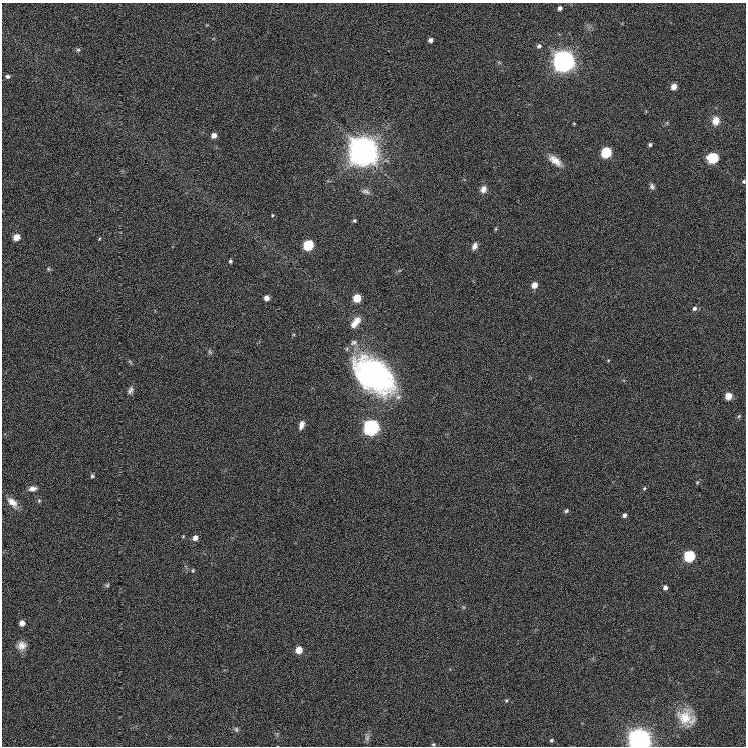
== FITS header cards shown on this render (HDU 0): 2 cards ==
NAXIS1  =                  744
NAXIS2  =                  744

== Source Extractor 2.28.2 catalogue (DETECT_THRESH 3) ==
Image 744 x 744 px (HDU 0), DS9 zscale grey, 1 PNG px = 1 image px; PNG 748 x 748 px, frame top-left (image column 1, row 744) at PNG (2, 3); no overlay
Background -0.00133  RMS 0.016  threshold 0.049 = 3 sigma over >= 5 px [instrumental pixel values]
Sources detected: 67; all 67 listed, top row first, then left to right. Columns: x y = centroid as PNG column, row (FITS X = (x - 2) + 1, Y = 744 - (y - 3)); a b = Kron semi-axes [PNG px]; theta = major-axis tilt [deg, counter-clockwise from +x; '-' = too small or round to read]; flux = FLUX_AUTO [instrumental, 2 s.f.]
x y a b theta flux
560 8 4 4 - 3.3
431 40 5 5 - 4.7
539 46 5 5 - 2.3
78 50 6 6 - 2
564 61 7 7 - 1900
7 76 4 3 - 2.2
674 86 5 5 - 9.8
715 121 11 9 86 11
574 124 4 3 - 0.82
214 135 6 5 - 6.6
650 145 5 5 - 2.3
363 150 10 9 - 3100
606 152 6 6 - 92
713 158 6 6 - 90
555 161 19 8 -38 11
744 181 5 4 - 1.9
652 186 8 6 -62 3.3
483 189 9 7 59 6.8
365 191 11 6 -20 3.6
272 215 5 3 - 0.99
354 221 4 3 - 1.5
496 229 6 4 89 1.3
16 237 7 6 - 8.1
99 239 5 3 - 0.91
308 245 6 6 - 78
474 246 9 6 64 5
230 261 5 4 - 2.1
48 269 5 5 - 1.6
534 285 6 6 - 9.6
266 298 5 5 - 6.9
357 298 5 5 - 27
694 308 7 5 34 3.4
357 320 11 9 73 8.4
353 324 10 9 - 6.3
354 343 11 8 14 5
210 352 9 4 -54 2.1
130 362 8 3 -45 1.5
374 375 47 29 -40 260
130 390 10 6 64 3.9
728 396 5 5 - 17
739 416 6 4 45 1.6
301 425 11 6 72 5.8
371 427 7 6 - 490
92 476 5 5 - 1.8
697 483 5 5 - 1.4
644 488 6 4 68 1.5
32 489 11 7 8 5.7
39 501 5 5 - 1.7
12 502 17 9 -48 11
566 511 6 5 - 1.8
624 515 5 4 - 2.9
195 538 6 5 - 6.2
689 556 6 6 - 100
193 570 6 4 -72 1.4
107 585 6 5 - 1.8
665 588 5 5 - 4.2
463 607 6 4 -89 1.4
22 623 5 5 - 7.2
22 646 13 11 23 9
299 650 6 5 - 17
506 700 6 5 - 1.6
686 717 22 18 -37 26
236 729 8 6 -42 2.7
367 737 13 6 -82 4
551 740 5 4 - 1.8
640 740 7 7 - 2300
433 744 5 4 - 1.4
At the frame edge (FLAGS 8, measured only in part): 2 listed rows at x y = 744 181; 640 740